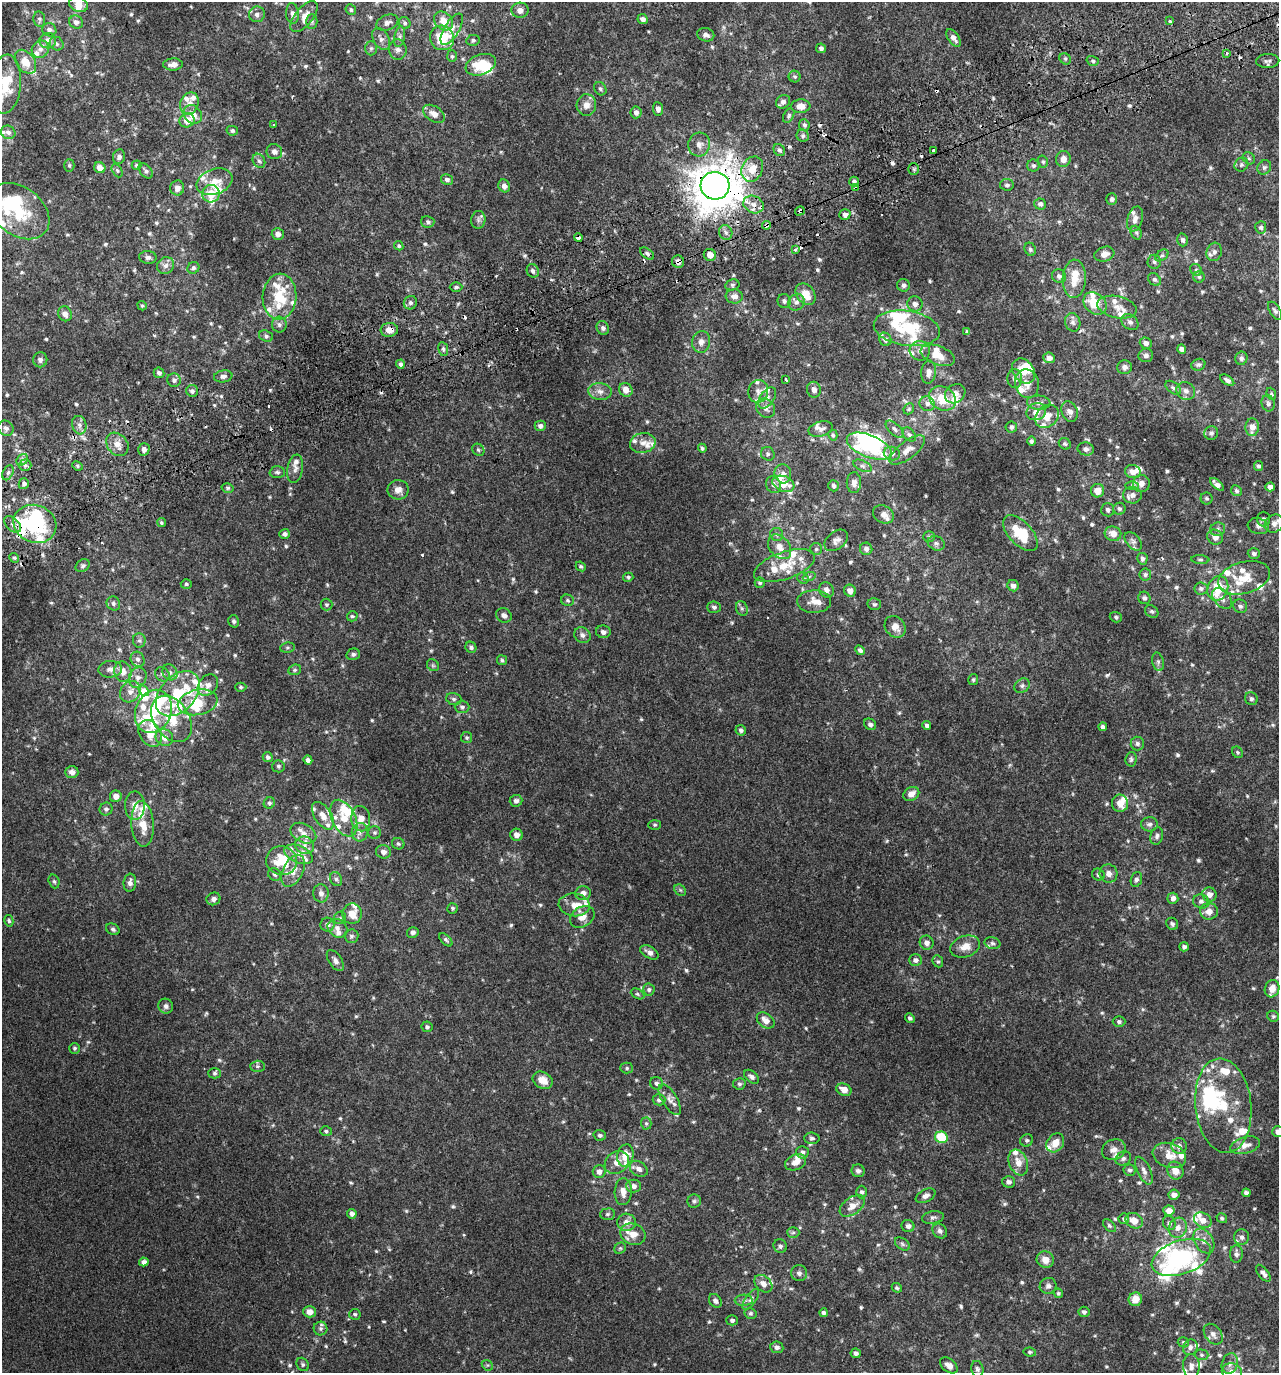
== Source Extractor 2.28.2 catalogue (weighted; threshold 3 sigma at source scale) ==
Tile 10 of 4 x 4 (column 2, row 3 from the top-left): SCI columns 1455-2731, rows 1422-2792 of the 5407 x 5580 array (HDU 1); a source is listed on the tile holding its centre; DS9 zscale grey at full resolution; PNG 1281 x 1375 px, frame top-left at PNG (2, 2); each listed source drawn as its Kron ellipse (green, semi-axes under 4 px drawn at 4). Shown black and unused: <1% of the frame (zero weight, under 2 of 3 exposures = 3% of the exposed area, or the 3 px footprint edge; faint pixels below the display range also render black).
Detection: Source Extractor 2.28.2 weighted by HDU 2 'WHT'; one run over the whole footprint, this tile lists its part. Background 0.00499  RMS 0.0059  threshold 0.0265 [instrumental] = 3 sigma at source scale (4.5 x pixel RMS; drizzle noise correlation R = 1.50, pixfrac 1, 0.0396/0.0396 arcsec/px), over >= 5 px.
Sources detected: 816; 1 too faint to see at this stretch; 12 inside a brighter object's white glare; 19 cosmic-ray / hot-pixel residue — neither listed nor drawn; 120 inside a brighter listed object's ellipse — not listed separately; of the other 664, all 500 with FLUX_AUTO >= 0.868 (the completeness limit of this list) listed and drawn (164 fainter detections not listed), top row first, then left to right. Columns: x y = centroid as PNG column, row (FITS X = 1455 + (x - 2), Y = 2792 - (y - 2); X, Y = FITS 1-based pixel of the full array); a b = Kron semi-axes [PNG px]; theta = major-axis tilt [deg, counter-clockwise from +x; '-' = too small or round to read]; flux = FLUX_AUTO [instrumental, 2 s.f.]
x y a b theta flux
78 4 9 7 -22 5.3
351 10 5 5 - 1
520 10 8 7 - 3
292 13 10 6 -86 2.4
257 14 8 7 - 2.4
304 16 18 9 51 5.3
39 19 8 5 -80 1.1
643 19 5 5 - 2.2
312 21 7 5 -90 1.1
444 21 10 8 -44 6.8
1170 21 4 3 - 1.3
76 22 7 6 - 2.2
387 23 11 7 21 2.6
405 23 6 5 - 1.1
452 29 18 7 58 4
49 30 7 6 - 2.1
706 35 8 6 -15 2.1
400 37 10 5 79 1.9
442 38 12 12 - 20
953 38 10 5 -54 2.6
381 39 12 7 -61 2.9
473 40 6 5 - 1.1
48 41 8 8 - 4
57 44 7 6 - 1.5
371 48 7 6 - 1.2
821 48 5 4 - 1.5
40 49 9 8 - 3.1
398 49 10 8 -83 2.9
1226 53 3 3 - 1.8
452 56 6 5 - 0.87
1065 59 6 5 - 0.99
1093 61 6 4 -17 1
1268 61 11 7 3 1.8
25 62 13 9 -52 8
173 64 10 6 0 3.5
481 65 15 10 21 16
795 76 6 6 - 0.95
5 84 29 15 85 20
600 89 7 5 -54 1.2
783 102 7 6 - 2.3
189 103 11 9 66 3.9
586 105 10 9 - 4.2
801 106 9 6 4 4.9
658 109 6 5 - 1.9
636 112 6 5 - 2.2
193 114 10 8 -51 6.4
434 114 12 7 -33 4.3
789 116 8 5 61 1.1
187 120 7 7 - 6
273 124 3 3 - 1.5
804 125 6 5 - 1.1
232 131 5 5 - 1.3
8 132 7 6 - 2
803 136 6 6 - 1.4
699 144 12 11 - 3.7
779 150 6 5 - 1.3
934 151 3 3 - 5.3
274 152 8 7 - 2.4
119 157 7 6 - 1.8
1249 158 7 5 -44 1
1063 159 8 7 - 3.7
259 161 7 6 - 1.5
1043 162 6 5 - 0.93
69 165 6 5 - 0.87
136 165 5 4 - 0.92
1241 165 7 6 - 1.3
1033 166 6 6 - 1.2
1264 167 7 6 - 1.3
100 168 6 5 - 5
752 169 13 10 64 8.1
914 169 6 5 - 0.93
117 170 7 5 -63 0.99
146 171 9 5 -49 1.5
447 180 6 5 - 1.7
854 181 5 5 - 1.5
214 182 18 12 20 9.1
1007 185 7 6 - 1.3
504 186 6 5 - 3
715 186 14 14 - 1300
855 187 4 3 - 7.3
177 188 7 7 - 3.3
211 194 9 8 - 9.3
1112 199 5 5 - 1.4
753 204 10 8 -26 4.5
1040 204 6 5 - 1.7
19 211 34 24 -38 31
800 211 5 3 - 3.9
845 215 5 5 - 1.7
1135 219 13 7 73 3
478 220 9 7 84 2
428 222 6 6 - 1.3
766 225 4 3 - 4.7
1261 227 6 5 - 1.2
726 232 7 6 - 2
1136 233 7 5 -68 1
278 234 6 5 - 2.9
578 238 4 4 - 7.8
1183 240 6 5 - 1.4
399 246 5 4 - 0.93
1030 249 7 5 -65 1.2
795 250 3 3 - 1.6
1214 252 9 7 73 2.3
647 254 8 5 -38 1.4
1104 254 10 7 18 3.7
710 255 6 6 - 5.2
1162 255 7 5 37 1.2
148 257 8 6 -4 1.9
678 262 6 6 - 2.5
1154 262 7 6 - 1.5
166 266 9 8 - 2.7
193 268 6 5 - 1.4
1196 270 6 5 - 1
533 271 7 6 - 1.7
1059 276 7 7 - 1.7
1199 277 6 5 - 1.1
1074 279 19 11 88 9.7
1154 279 7 5 -42 1.3
732 285 7 5 14 1.2
904 285 6 6 - 1.7
456 287 6 4 0 1.2
806 294 12 9 -54 8.9
734 296 8 7 - 3.1
280 297 23 17 86 22
784 301 7 6 - 1.4
796 302 9 7 52 2.6
410 303 7 6 - 1.6
1095 303 13 10 -43 14
915 304 8 7 - 2.5
142 306 5 4 - 0.9
1117 307 20 11 -12 5.6
1275 311 10 5 -57 1.4
65 314 8 6 -61 3.3
1073 322 9 7 -74 1.8
1130 322 9 7 -38 2
279 324 8 7 - 1.7
603 328 7 6 - 1.8
907 328 33 17 -8 29
389 330 8 7 - 4.4
967 332 4 3 - 0.93
266 336 7 5 -20 1.3
885 339 7 6 - 2
701 342 11 9 78 3.5
1146 343 6 5 - 2.1
443 349 7 5 -80 1.4
1182 349 4 4 - 2.7
920 351 10 9 - 3.8
938 355 18 9 -20 7.9
1146 355 7 7 - 1.6
1049 358 6 5 - 3.1
1241 358 7 6 - 1.5
40 360 7 7 - 1.7
400 364 4 4 - 1.3
1198 365 7 5 21 1.1
1125 367 7 7 - 2.1
1024 371 13 10 -55 7.9
929 372 12 7 85 3.1
159 373 5 5 - 1.8
223 376 9 6 9 2.1
786 379 3 3 - 3.3
1015 379 9 7 -86 2.5
174 380 7 6 - 1.6
1227 380 8 4 -34 1.5
1027 384 14 11 -76 5.5
1173 388 9 5 -37 1.4
626 390 7 6 - 5
814 390 8 7 - 2.6
192 391 6 6 - 1.7
600 391 12 8 -5 3.5
758 391 11 10 - 3.4
1186 391 9 8 - 3
955 394 11 9 38 3.5
1271 394 6 4 -69 0.91
767 398 12 7 56 2.8
943 398 14 11 -31 12
1039 403 12 7 -3 2.5
1268 403 8 6 -77 1.5
927 404 8 7 - 2
766 408 10 8 -47 3.4
909 409 6 5 - 0.88
1036 412 10 8 23 4.5
1070 412 10 8 -68 3.1
1047 416 13 10 45 5.7
79 425 9 7 -76 2.6
540 426 5 5 - 2
1011 427 6 5 - 1.3
1252 427 9 6 85 4.1
6 428 8 7 - 2
821 429 12 7 14 2.7
895 429 11 5 -44 1.8
1211 433 7 6 - 1.4
833 435 6 4 -77 0.89
909 435 8 5 -49 1.2
1031 441 5 4 - 1.1
643 443 13 10 13 4.1
117 444 13 10 -49 4.6
1065 444 6 5 - 1
869 446 23 11 -22 34
702 448 4 4 - 0.98
144 449 6 5 - 2.4
1086 449 8 6 -13 2.1
478 450 6 5 - 1
907 450 21 8 37 5
892 453 8 6 -15 2.1
768 454 7 6 - 1.4
22 460 6 5 - 1.4
25 465 6 6 - 1.5
77 466 5 4 - 0.92
863 466 10 5 -26 1.7
1258 466 5 4 - 1.2
295 469 14 7 81 2.9
277 472 7 6 - 1.4
1133 472 8 6 -14 3.9
8 473 8 5 64 1.2
783 474 9 8 - 3
854 483 10 7 -89 2.9
1141 483 8 8 - 4.1
24 484 5 5 - 1.7
783 484 11 7 -22 11
1217 484 8 4 -41 2.4
773 485 8 7 - 2.4
1132 485 7 4 -1 1.1
834 486 5 5 - 1.4
1270 487 5 4 - 2.3
228 488 6 4 -13 0.96
398 490 10 10 - 3.9
1097 491 7 6 - 5.5
1236 491 6 5 - 1.1
1132 495 9 8 - 2.7
1207 498 6 6 - 0.95
1119 509 6 6 - 1.2
1108 510 6 6 - 1.6
883 514 11 8 -29 3
1264 519 7 6 - 1.4
161 522 4 4 - 0.9
13 524 10 6 -44 2.5
35 524 22 18 -22 41
1274 524 10 8 38 3
1258 526 11 8 -16 2.4
1218 529 7 6 - 1.4
1020 533 22 11 -47 19
285 534 5 5 - 1.4
777 534 6 6 - 1.3
1113 534 8 7 - 4.5
929 537 6 5 - 0.93
1215 537 8 7 - 3.6
836 540 13 8 38 3
1133 541 11 6 -50 1.7
936 543 9 7 -24 1.7
780 547 13 10 -50 5.3
816 549 6 6 - 1.2
866 549 6 6 - 2
1254 553 6 5 - 1.5
14 558 5 4 - 0.89
1142 559 6 5 - 1.4
1200 559 9 3 -4 0.92
83 566 7 5 32 1.2
581 566 5 4 - 0.88
784 566 32 13 19 15
1145 575 6 6 - 1.2
628 577 5 4 - 0.97
809 577 6 4 20 1.1
803 578 6 5 - 1.2
1244 578 27 16 16 14
760 583 5 5 - 0.97
186 584 5 4 - 0.88
1013 586 6 5 - 2.1
1201 588 6 6 - 1.4
1218 588 12 10 67 19
826 590 8 7 - 2.4
850 591 6 5 - 3
1144 598 6 6 - 1.4
1222 598 12 8 -49 3
568 600 6 5 - 1.1
814 602 17 11 1 5.2
113 603 7 6 - 1.5
874 604 7 6 - 1.1
326 605 6 6 - 0.95
1240 606 7 6 - 1.6
714 607 7 6 - 1.4
742 608 7 5 -69 1.4
1152 611 7 5 -35 1.1
504 615 8 7 - 2.4
352 616 5 5 - 0.88
1116 617 6 5 - 1.1
234 621 6 5 - 1.2
895 627 12 9 -52 4.9
603 632 7 6 - 2.2
582 635 8 7 - 2.3
139 640 7 6 - 1.4
471 647 6 5 - 1.5
287 648 7 5 6 0.96
860 650 5 4 - 1.4
353 654 7 5 14 1.4
138 659 8 6 -57 1.9
502 660 5 5 - 0.91
1158 662 9 5 -75 1.6
433 665 6 5 - 0.92
110 669 12 8 5 3.3
295 670 6 5 - 1
123 672 10 8 -77 5.1
170 672 8 7 - 1.9
162 674 8 6 -37 1.6
138 678 10 8 69 3.2
973 679 5 5 - 0.9
208 685 12 9 50 3.7
1022 686 8 6 40 1.6
241 687 5 4 - 0.9
144 690 6 4 -51 2.3
130 692 11 9 53 4.3
178 694 26 17 47 22
454 699 8 5 -16 1.2
1251 699 6 6 - 1.4
198 702 20 12 11 16
462 707 7 6 - 1.4
153 711 22 18 66 22
171 719 25 17 -55 20
870 724 6 5 - 1.5
927 725 4 4 - 1.7
1103 727 4 4 - 1.4
741 730 5 5 - 1.4
150 733 14 10 -59 9.2
164 737 9 8 - 5.1
467 738 5 5 - 0.96
1137 744 7 6 - 1.5
1237 752 6 5 - 0.92
268 757 5 4 - 1.2
1131 759 7 5 87 1.2
308 760 4 4 - 1.9
278 766 6 6 - 1.2
72 772 6 6 - 2.8
911 794 8 6 31 3.7
116 796 6 5 - 3.4
516 801 6 5 - 1.9
269 803 6 5 - 1.1
1120 803 8 8 - 7.4
135 806 14 10 88 6
106 809 6 6 - 1.6
323 816 15 8 -57 5.2
344 818 20 11 -63 8.9
361 819 13 9 -86 6.3
143 824 23 11 -86 9.9
1149 824 8 7 - 2
655 825 6 5 - 0.9
360 832 9 8 - 2.6
303 833 14 9 -28 5
375 833 6 6 - 1.2
516 835 6 6 - 3
1157 836 9 6 73 1.5
398 844 6 5 - 1
305 845 9 8 - 3.8
383 852 7 6 - 2.9
298 854 15 8 -23 4.4
282 861 15 14 - 18
293 871 17 10 63 6.7
275 874 7 6 - 1.4
1109 874 9 9 - 3.3
1098 875 6 5 - 1.5
336 879 7 5 -62 1.3
1136 879 8 5 73 1.5
54 881 7 5 -71 1.1
130 883 9 6 84 2.3
680 890 6 5 - 0.94
321 893 9 7 -83 2.8
583 893 7 7 - 3.3
1209 894 7 7 - 3.6
1173 898 5 5 - 2.8
213 899 7 6 - 2.2
1201 901 8 6 -15 1.6
574 905 15 11 -6 6.9
453 908 5 5 - 0.95
1209 911 9 8 - 4.9
352 914 10 9 - 7.6
582 917 13 10 33 5.1
340 918 7 5 46 1.2
9 921 6 4 -76 1
1172 924 6 5 - 1.5
327 925 7 7 - 2.6
337 928 10 8 -37 3
113 929 7 5 -29 1.3
413 932 6 5 - 1.7
351 936 7 6 - 1.3
446 940 8 4 -46 1.3
927 943 7 6 - 2.7
992 943 8 6 -15 1.5
965 947 15 10 19 5.5
1184 947 5 4 - 1.5
649 952 10 6 -30 2.5
915 960 6 5 - 2.1
335 961 12 6 -56 2.4
938 961 6 5 - 1
1272 989 9 7 71 6
649 990 6 6 - 1.2
637 994 7 4 -27 0.94
166 1006 7 7 - 2
1273 1016 6 5 - 0.95
910 1018 5 4 - 1.2
766 1020 10 7 -38 4.3
1119 1022 6 5 - 1.2
427 1027 5 5 - 1.2
74 1048 5 5 - 0.95
257 1066 7 5 0 1.1
627 1068 6 5 - 1.1
215 1073 6 5 - 1.1
751 1077 8 5 -41 1.9
543 1080 10 8 -28 6.1
657 1083 7 6 - 1.7
739 1084 6 5 - 1.2
844 1090 8 6 -24 4.9
659 1100 6 5 - 1.4
670 1100 17 7 -58 3.7
1223 1106 47 28 -84 34
646 1123 6 5 - 1
326 1131 6 4 -18 1.1
1278 1132 6 5 - 3.3
600 1135 6 5 - 1.4
941 1137 6 5 - 22
812 1138 7 5 -3 1.4
1027 1140 6 6 - 1.2
1055 1143 10 8 53 6.5
1245 1145 15 8 15 4.3
1179 1146 7 7 - 2.3
1114 1150 12 10 25 3.8
802 1152 6 6 - 2
625 1155 11 8 77 8.3
1169 1155 17 12 -19 7.1
1123 1158 8 6 30 1.6
617 1162 13 11 39 4.7
796 1162 11 7 23 5.2
1018 1162 13 9 -68 5.9
639 1169 9 7 -34 3.1
1130 1170 6 5 - 1.3
599 1171 6 6 - 2.6
858 1171 6 6 - 1.5
1144 1171 15 6 -65 2.9
1175 1171 9 7 -60 4.5
1009 1182 6 5 - 2.1
634 1186 7 6 - 2.8
623 1192 13 8 87 5.2
862 1192 6 5 - 1.3
1246 1193 4 4 - 1.4
1174 1195 5 5 - 2.8
925 1196 10 6 27 2.4
694 1201 6 6 - 1.3
852 1206 14 8 35 5.1
1169 1211 5 5 - 4.9
352 1214 5 4 - 2.3
608 1214 7 5 4 1.3
933 1217 11 6 10 1.5
1222 1218 5 4 - 1
1124 1219 5 5 - 0.95
1203 1220 9 7 -30 4.3
1134 1221 9 7 -30 5.7
626 1222 9 8 - 4.5
1169 1223 7 6 - 1.4
908 1226 6 6 - 1.8
1109 1226 8 5 -46 1
1178 1228 10 9 - 3.8
940 1231 8 6 -48 2
793 1232 6 5 - 1.1
633 1234 13 10 -22 6.5
1242 1237 8 7 - 1.8
1204 1241 13 9 -58 4.1
902 1244 8 5 -37 1.3
780 1246 7 6 - 1.5
620 1248 6 5 - 1
1236 1254 9 6 -89 1.9
1181 1257 31 17 19 70
1045 1260 9 8 - 4.9
144 1262 5 4 - 2.2
799 1273 8 8 - 1.9
1263 1273 10 5 -51 2.2
763 1284 10 7 -42 3.2
1048 1286 8 8 - 2
897 1288 5 4 - 0.94
1058 1293 5 4 - 0.92
751 1299 12 5 54 2
1135 1299 7 6 - 6.5
744 1300 9 5 2 1.7
715 1301 7 5 -53 1.7
309 1312 6 5 - 4.3
1084 1312 5 5 - 1.6
751 1313 6 5 - 1.1
824 1313 4 4 - 1.4
355 1314 5 5 - 0.93
732 1320 6 5 - 1.4
321 1329 7 7 - 1.7
1213 1334 11 8 -52 2.9
1183 1342 5 5 - 0.92
777 1347 6 5 - 1.9
1190 1347 8 7 - 2.2
1030 1352 6 4 -9 0.93
856 1353 5 5 - 1.5
1202 1355 7 5 -2 1.1
303 1364 7 5 -56 1.2
1230 1364 10 8 71 2.9
487 1365 6 4 -43 0.87
949 1365 10 6 -38 3.2
1191 1366 12 8 -88 3.5
977 1369 8 6 -79 1.5
1232 1371 10 8 -10 3.1
Overlapping masked pixels (flux is a lower limit): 13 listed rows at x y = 752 169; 715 186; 855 187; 753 204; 800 211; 766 225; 578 238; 647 254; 678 262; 389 330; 1070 412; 869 446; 35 524
Isophote crosses this tile's border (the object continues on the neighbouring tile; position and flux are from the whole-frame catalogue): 4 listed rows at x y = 78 4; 5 84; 1278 1132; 1232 1371